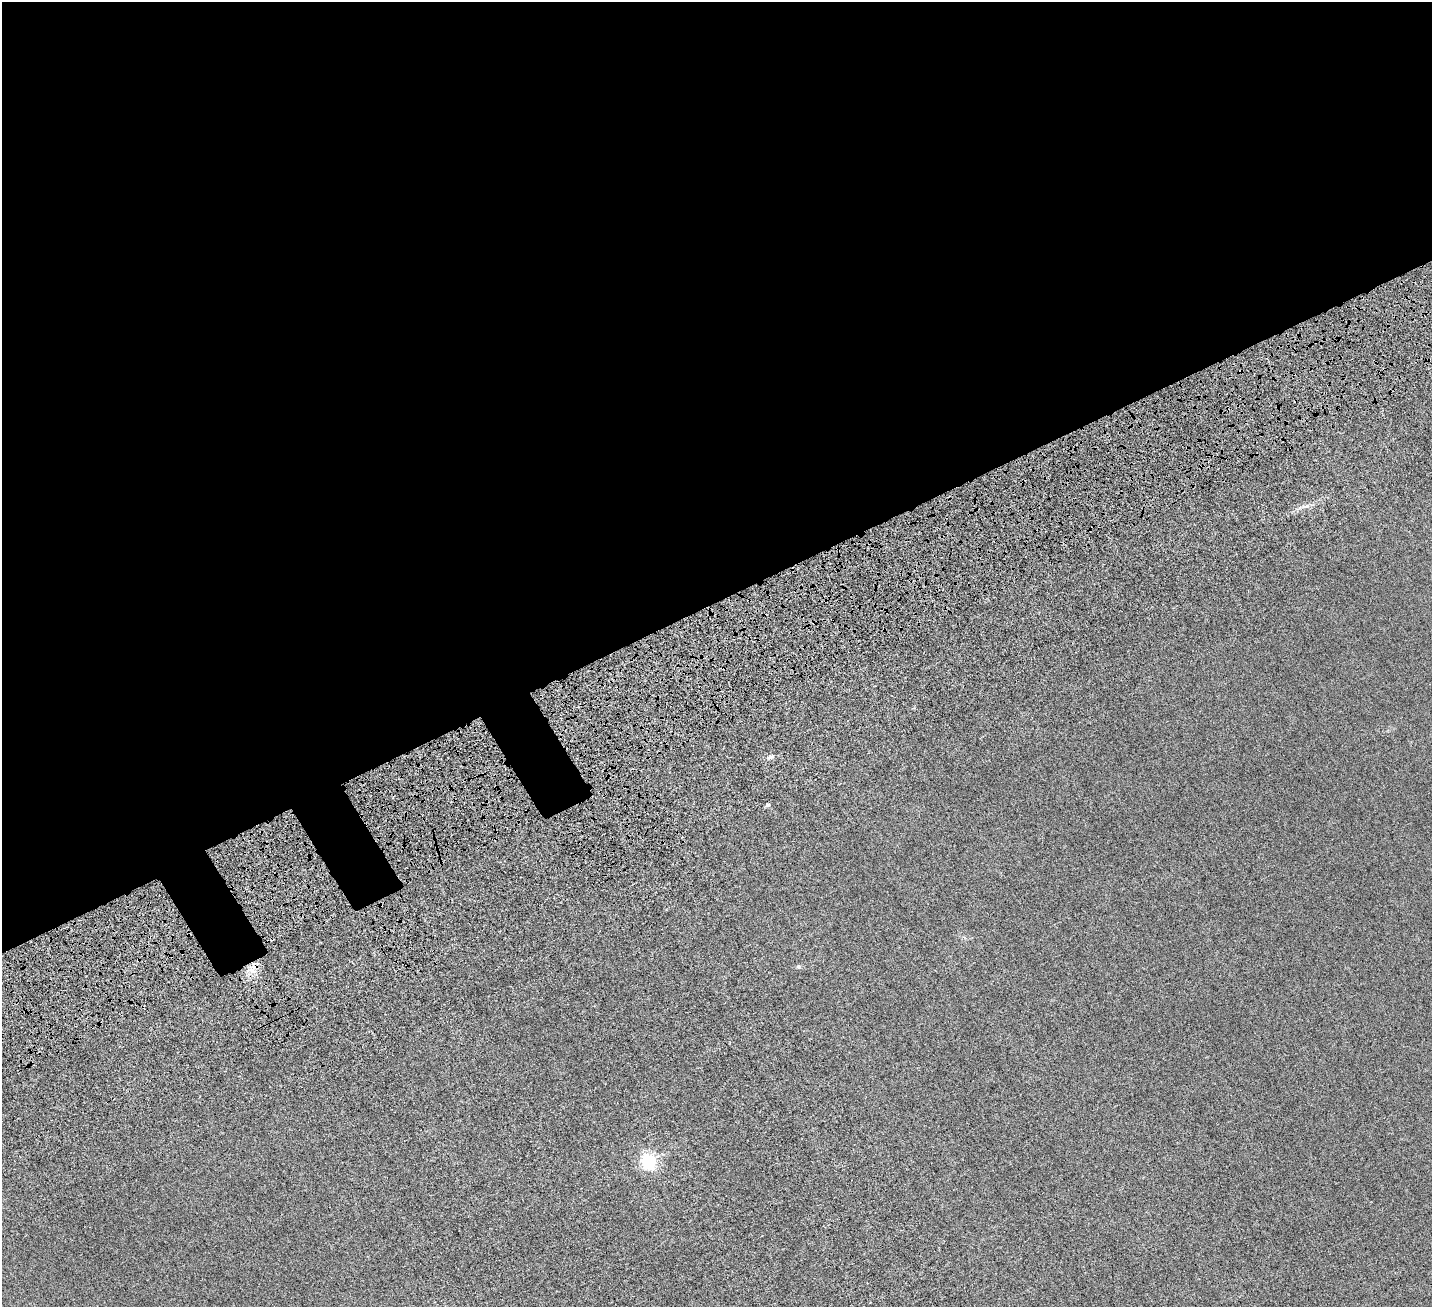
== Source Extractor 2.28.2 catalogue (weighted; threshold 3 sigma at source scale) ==
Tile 2 of 4 x 4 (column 2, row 1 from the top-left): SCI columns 1735-3164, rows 4395-5699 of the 6329 x 6320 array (HDU 1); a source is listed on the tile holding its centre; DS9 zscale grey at full resolution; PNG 1434 x 1309 px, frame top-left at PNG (2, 2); no overlay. Shown black and unused: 48% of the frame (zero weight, under 6 of 12 exposures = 14% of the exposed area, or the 3 px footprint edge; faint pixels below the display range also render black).
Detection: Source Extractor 2.28.2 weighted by HDU 2 'WHT'; one run over the whole footprint, this tile lists its part. Background 0.00232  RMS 0.002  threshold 0.00827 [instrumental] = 3 sigma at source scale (4.09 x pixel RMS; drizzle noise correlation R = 1.36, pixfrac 0.8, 0.05/0.05 arcsec/px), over >= 5 px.
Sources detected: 6; all 6 listed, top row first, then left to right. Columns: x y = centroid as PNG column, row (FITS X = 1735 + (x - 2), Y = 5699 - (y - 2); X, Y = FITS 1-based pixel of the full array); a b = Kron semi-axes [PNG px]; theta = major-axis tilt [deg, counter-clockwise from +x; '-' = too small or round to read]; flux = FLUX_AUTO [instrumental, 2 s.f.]
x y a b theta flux
1306 506 13 5 11 0.79
770 757 9 5 15 0.5
767 805 6 5 - 0.27
798 967 7 6 - 0.32
252 970 10 8 -58 1.4
649 1161 6 6 - 45
Overlapping masked pixels (flux is a lower limit): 1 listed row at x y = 252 970